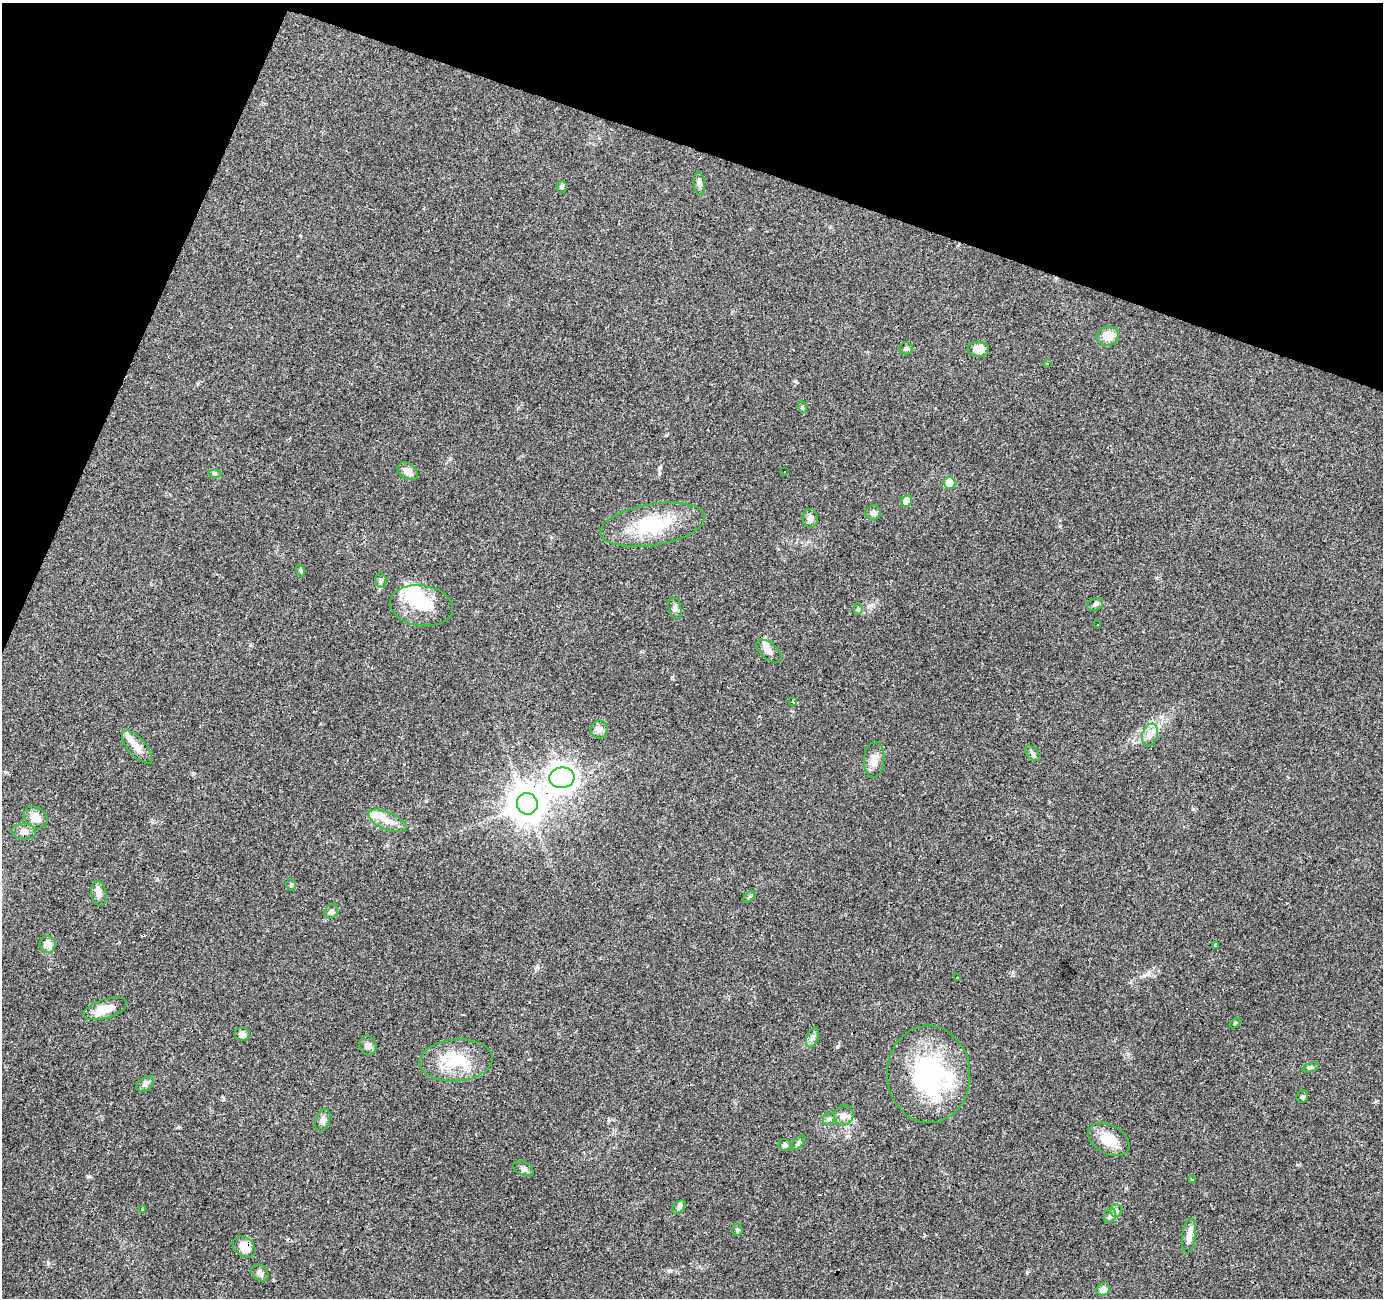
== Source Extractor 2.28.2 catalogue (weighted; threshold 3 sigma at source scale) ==
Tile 2 of 4 x 4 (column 2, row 1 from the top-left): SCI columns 1382-2762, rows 4097-5392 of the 5528 x 5664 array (HDU 1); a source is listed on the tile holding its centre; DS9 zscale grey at full resolution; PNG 1385 x 1300 px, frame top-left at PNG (2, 3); each listed source drawn as its Kron ellipse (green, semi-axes under 4 px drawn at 4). Shown black and unused: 17% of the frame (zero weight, under 3 of 4 exposures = <1% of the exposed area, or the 3 px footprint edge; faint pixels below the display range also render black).
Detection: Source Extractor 2.28.2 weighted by HDU 2 'WHT'; one run over the whole footprint, this tile lists its part. Background 0.0703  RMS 0.0053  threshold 0.0239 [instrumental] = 3 sigma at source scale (4.5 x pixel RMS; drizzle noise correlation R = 1.50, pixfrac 1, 0.0396/0.0396 arcsec/px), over >= 5 px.
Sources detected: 89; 2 inside a brighter object's white glare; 12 cosmic-ray / hot-pixel residue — neither listed nor drawn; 7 inside a brighter listed object's ellipse — not listed separately; the other 68 listed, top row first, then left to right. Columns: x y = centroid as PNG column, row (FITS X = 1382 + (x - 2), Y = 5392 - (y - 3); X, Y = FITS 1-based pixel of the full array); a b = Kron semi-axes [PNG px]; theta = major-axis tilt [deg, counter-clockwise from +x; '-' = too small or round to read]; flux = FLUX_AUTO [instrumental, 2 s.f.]
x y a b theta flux
699 183 11 5 -86 1.6
562 187 6 5 - 0.81
1108 336 11 9 27 7.5
906 349 7 6 - 1.2
978 349 11 7 -6 6.2
1047 363 3 2 - 0.7
802 407 6 3 -72 0.65
408 471 11 7 -33 3.9
785 472 3 2 - 0.62
215 473 6 4 -3 0.85
949 483 6 6 - 15
907 501 6 5 - 6.8
873 513 8 7 - 1.9
810 518 9 7 -87 2.5
653 525 53 20 9 32
300 570 6 4 -72 0.77
381 581 7 5 -77 1.1
1095 604 8 6 21 1.4
421 606 32 20 -8 17
675 608 11 6 -79 1.8
858 609 6 5 - 0.87
1098 624 2 2 - 0.41
769 651 15 8 -41 3.8
792 702 3 3 - 89
599 729 9 9 - 2.1
1150 735 11 7 74 3.1
137 747 20 9 -49 5.4
1033 753 9 5 -45 1.2
874 760 18 10 85 4.5
562 778 12 10 6 490
527 804 11 10 - 1100
36 817 13 10 -35 4.9
387 821 20 8 -23 5.9
24 831 12 8 -2 3
291 885 6 5 - 0.77
99 893 12 7 -78 3.1
749 897 7 4 45 0.83
331 911 7 6 - 1.7
48 944 8 8 - 4.3
1215 945 3 3 - 6.6
957 978 3 3 - 0.85
105 1009 22 9 17 8.1
1235 1023 6 4 46 0.6
242 1034 8 6 -8 2.5
813 1038 10 5 68 1.8
368 1045 10 8 -74 2.2
456 1060 36 21 4 21
1310 1067 8 3 19 0.87
929 1074 49 41 -88 69
145 1084 10 6 39 1.9
1302 1097 6 5 - 0.97
844 1115 10 9 - 3
829 1119 7 5 45 1.1
323 1120 12 6 72 2.1
1109 1140 22 14 -29 11
798 1143 9 4 45 1.1
785 1145 6 6 - 1.5
523 1169 11 6 -27 1.9
1192 1179 3 2 - 0.42
679 1207 8 5 45 1.3
143 1209 4 3 - 1.9
1116 1211 6 6 - 1.2
1110 1216 7 6 - 1.3
737 1230 6 5 - 0.71
1189 1236 17 6 83 4
244 1247 13 9 -37 7.6
260 1273 10 7 -43 2.2
1103 1289 7 6 - 3.6
Overlapping masked pixels (flux is a lower limit): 3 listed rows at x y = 907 501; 527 804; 244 1247
Unlisted compact peaks at least as high as the median listed source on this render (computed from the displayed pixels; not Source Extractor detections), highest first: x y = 48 1263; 670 1271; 1126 1188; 1193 809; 1027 1273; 426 801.